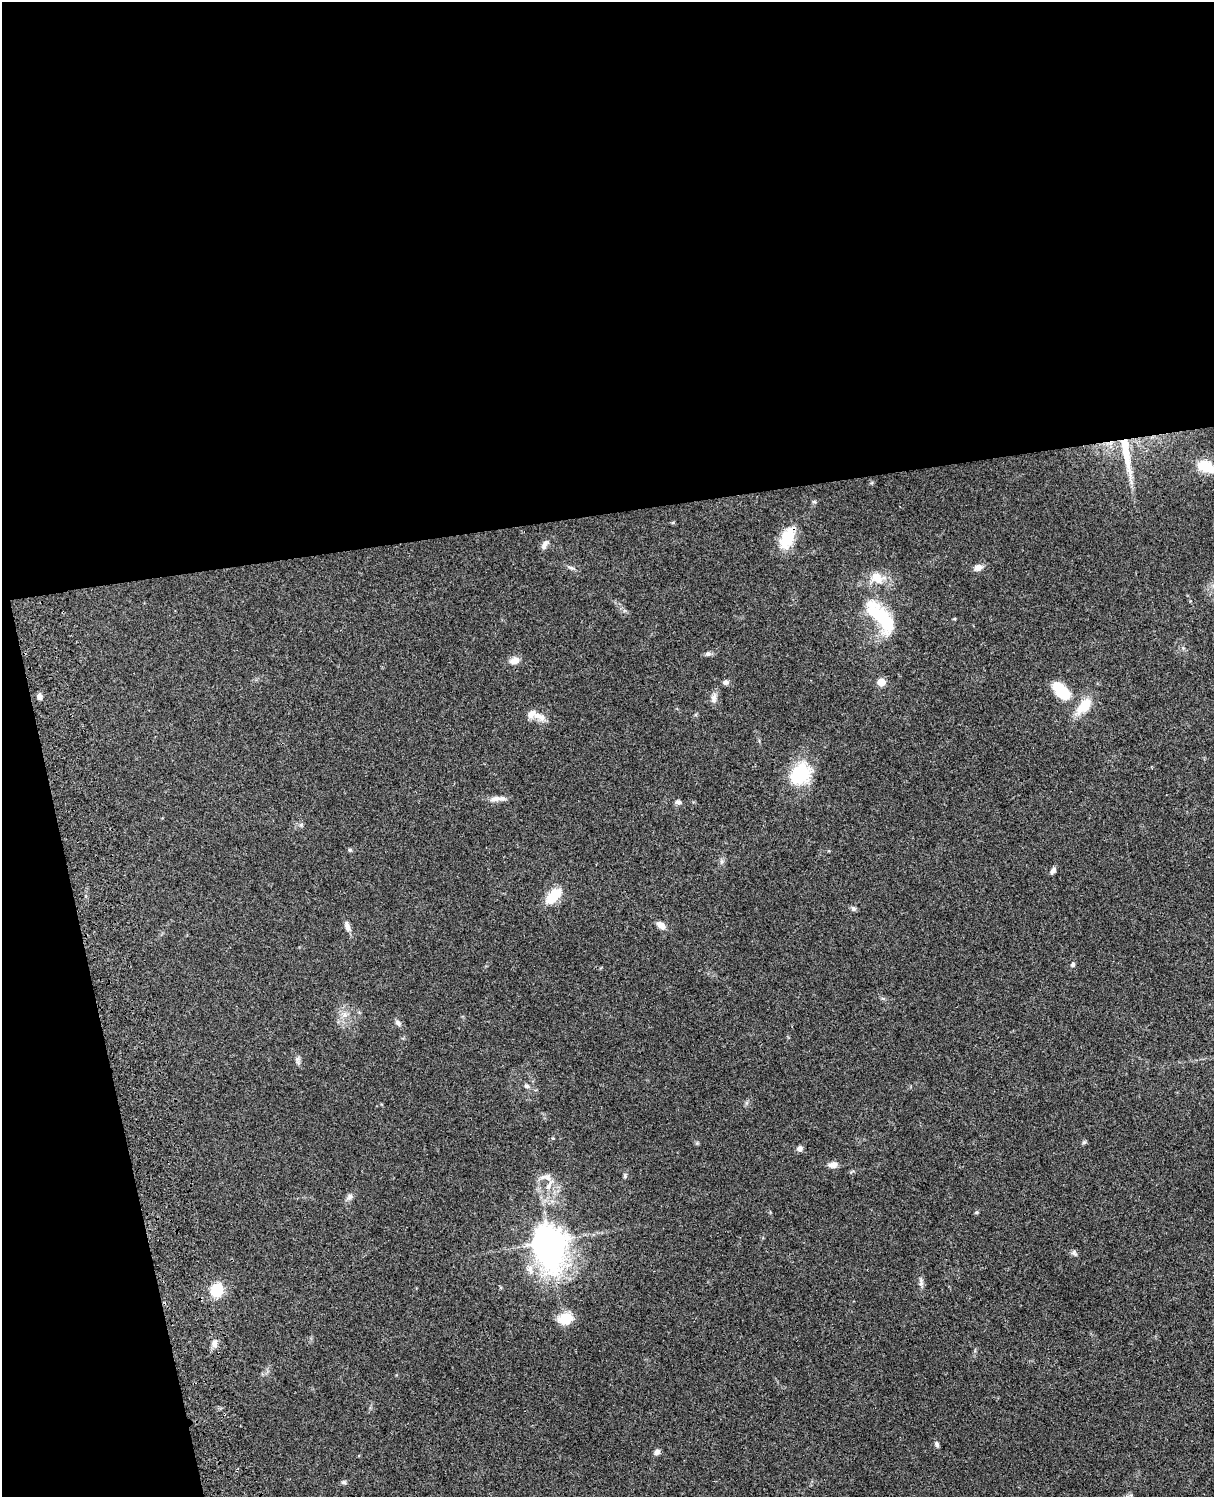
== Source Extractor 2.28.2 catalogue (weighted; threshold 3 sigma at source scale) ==
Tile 1 of 4 x 3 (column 1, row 1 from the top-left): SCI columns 122-1333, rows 3269-4763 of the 5088 x 4927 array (HDU 1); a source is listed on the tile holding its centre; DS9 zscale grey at full resolution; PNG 1216 x 1499 px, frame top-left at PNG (2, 2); no overlay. Shown black and unused: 39% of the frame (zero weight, under 3 of 4 exposures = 6% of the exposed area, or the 3 px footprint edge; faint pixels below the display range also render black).
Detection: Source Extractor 2.28.2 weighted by HDU 2 'WHT'; one run over the whole footprint, this tile lists its part. Background 0.0923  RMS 0.0062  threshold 0.0279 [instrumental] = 3 sigma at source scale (4.5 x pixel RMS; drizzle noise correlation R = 1.50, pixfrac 1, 0.05/0.05 arcsec/px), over >= 5 px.
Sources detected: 52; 1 inside a brighter listed object's ellipse — not listed separately; the other 51 listed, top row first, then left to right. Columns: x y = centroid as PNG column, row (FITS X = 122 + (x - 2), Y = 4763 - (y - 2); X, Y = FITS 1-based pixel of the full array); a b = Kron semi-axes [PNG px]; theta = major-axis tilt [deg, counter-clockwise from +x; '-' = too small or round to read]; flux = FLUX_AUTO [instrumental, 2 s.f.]
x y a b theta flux
1126 454 59 9 -81 21
1205 466 19 11 -23 16
814 502 6 4 -1 0.87
787 538 31 15 67 17
545 545 14 6 69 2.6
571 567 8 4 -9 1.3
978 567 12 8 21 3.3
877 578 21 15 -17 10
881 617 52 19 -51 38
954 619 5 3 - 0.59
708 654 8 6 -8 1.6
514 661 14 9 15 4
726 682 8 6 0 1.7
881 682 5 5 - 14
1061 691 21 11 -48 22
39 697 7 5 -60 2.6
714 698 14 7 84 3.1
1084 706 21 11 49 13
535 715 28 9 -19 6.8
800 774 27 21 53 30
497 799 21 6 5 4.2
678 802 8 5 -10 1.6
301 825 5 5 - 0.95
350 850 6 5 - 0.96
1053 870 8 5 51 2
553 896 19 9 46 17
853 908 8 6 -38 1.3
661 925 10 7 -35 4.5
347 926 14 7 -74 3.1
1073 965 5 4 - 1.6
345 1015 9 8 - 3.2
398 1023 9 6 -47 2
527 1086 8 5 -20 1.5
553 1138 4 4 - 0.62
1084 1142 6 5 - 0.88
800 1148 7 6 - 2.1
832 1165 11 7 0 3.4
625 1176 7 5 -80 0.96
548 1186 14 6 63 3.8
349 1197 11 6 57 2.2
976 1212 6 4 21 0.75
549 1242 15 10 -82 870
1074 1253 9 6 -53 1.6
530 1269 11 8 -81 4.1
921 1282 12 5 -89 2
217 1290 14 11 65 16
565 1318 17 12 14 12
214 1344 10 7 84 2.9
937 1444 7 5 -72 1.4
657 1452 8 7 - 1.9
344 1482 7 5 -3 1.1
Overlapping masked pixels (flux is a lower limit): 2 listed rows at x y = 1126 454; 787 538
Isophote crosses this tile's border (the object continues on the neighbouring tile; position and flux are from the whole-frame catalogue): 1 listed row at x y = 1205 466